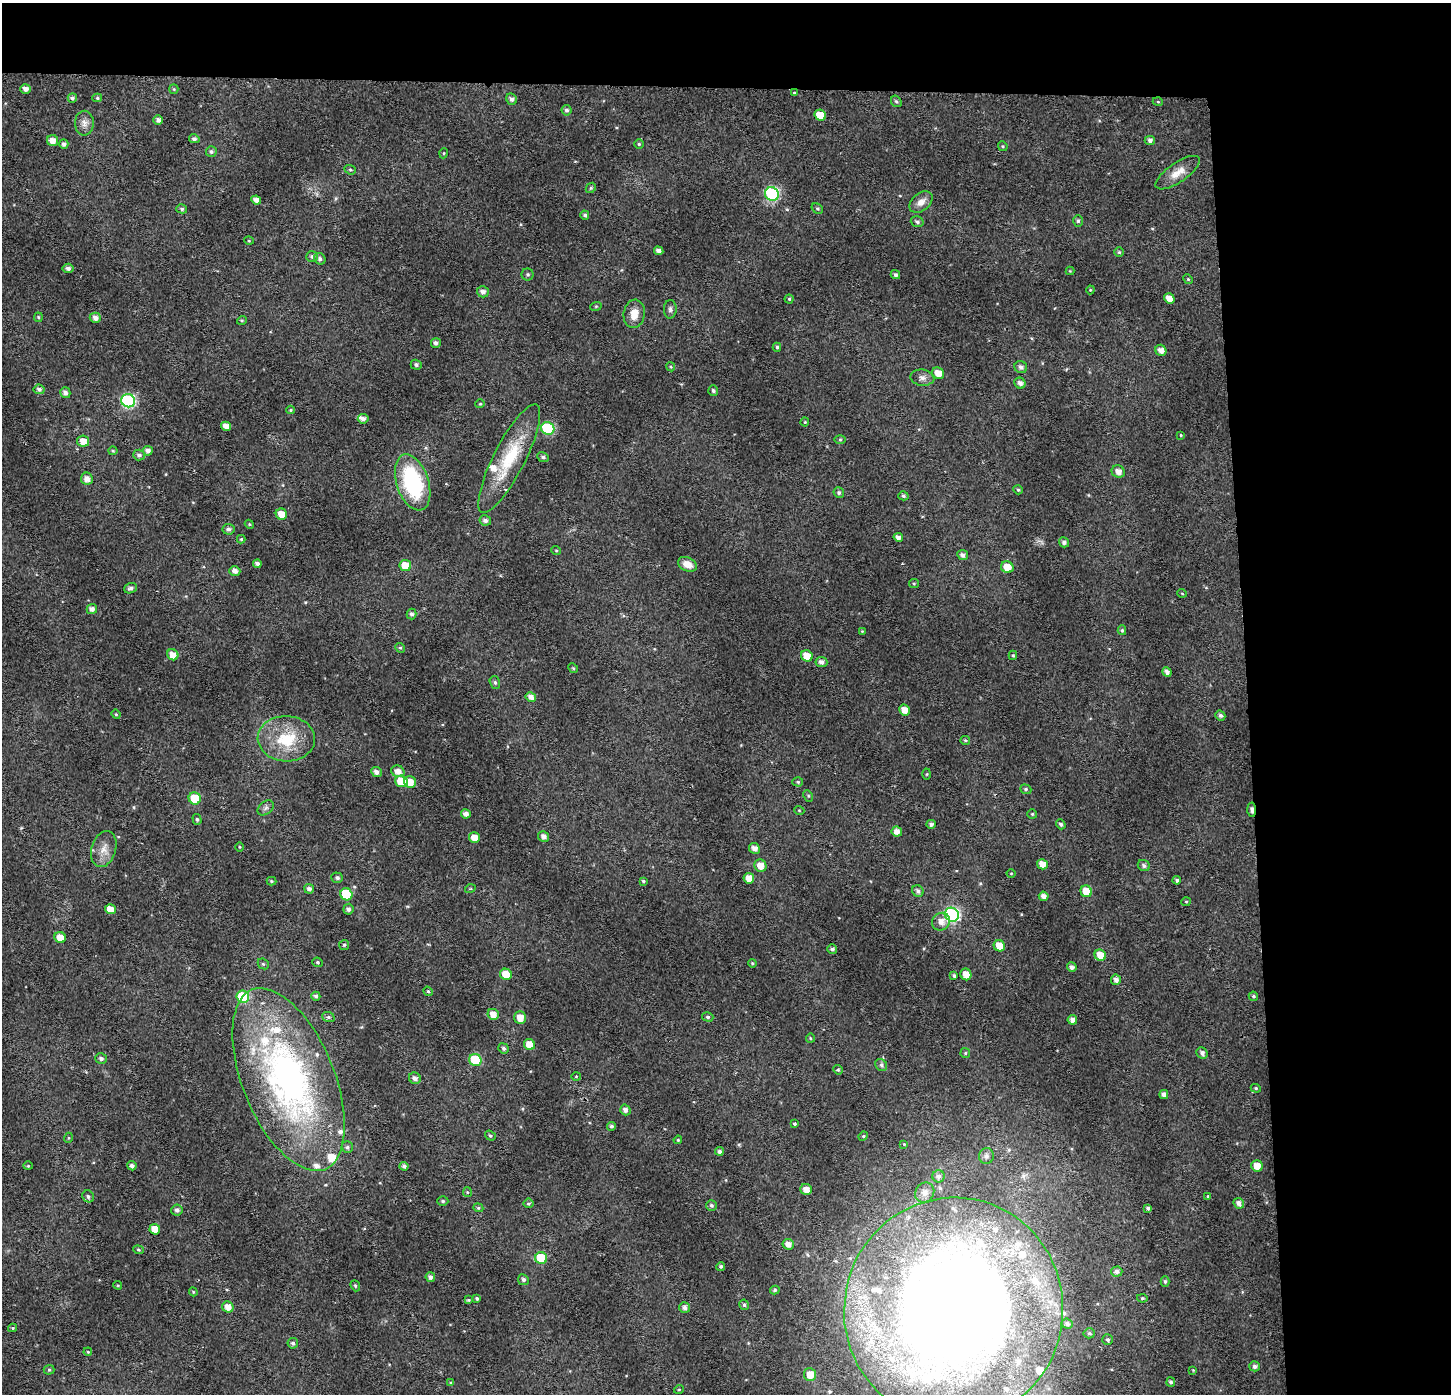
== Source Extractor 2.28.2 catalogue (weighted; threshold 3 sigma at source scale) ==
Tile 3 of 3 x 3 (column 3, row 1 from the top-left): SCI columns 2944-4392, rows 2796-4187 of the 4439 x 4202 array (HDU 1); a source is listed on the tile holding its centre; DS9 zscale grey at full resolution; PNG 1453 x 1396 px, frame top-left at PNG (2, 3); each listed source drawn as its Kron ellipse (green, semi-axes under 4 px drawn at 4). Shown black and unused: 19% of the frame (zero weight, under 2 of 3 exposures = <1% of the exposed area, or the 3 px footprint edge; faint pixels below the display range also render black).
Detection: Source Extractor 2.28.2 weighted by HDU 2 'WHT'; one run over the whole footprint, this tile lists its part. Background 0.0312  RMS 0.0046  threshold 0.0207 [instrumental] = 3 sigma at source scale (4.5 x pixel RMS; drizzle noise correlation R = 1.50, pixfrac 1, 0.0396/0.0396 arcsec/px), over >= 5 px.
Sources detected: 279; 1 inside a brighter object's white glare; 1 cosmic-ray / hot-pixel residue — neither listed nor drawn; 18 inside a brighter listed object's ellipse — not listed separately; the other 259 listed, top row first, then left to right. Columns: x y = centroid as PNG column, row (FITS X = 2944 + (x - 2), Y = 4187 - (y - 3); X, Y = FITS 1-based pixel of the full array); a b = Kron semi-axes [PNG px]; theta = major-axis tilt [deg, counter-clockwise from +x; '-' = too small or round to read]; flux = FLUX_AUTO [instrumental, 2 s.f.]
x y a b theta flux
26 89 5 5 - 2.1
174 89 5 4 - 0.5
795 93 4 3 - 0.83
72 98 4 4 - 1.1
97 98 5 4 - 0.67
512 99 6 5 - 1.4
896 101 6 5 - 0.79
1158 102 5 3 - 0.41
566 110 5 5 - 1.2
820 115 6 5 - 8
158 120 5 5 - 1.7
84 123 12 9 89 2.7
194 139 5 4 - 1.1
1150 140 5 4 - 1.3
53 141 6 5 - 3.5
64 144 5 4 - 1.2
639 144 5 5 - 0.67
1003 146 5 4 - 0.56
211 152 5 5 - 0.94
444 153 5 3 - 0.39
350 170 6 4 -20 0.61
1178 173 26 9 35 5.6
591 188 5 4 - 0.65
772 194 7 6 - 62
256 200 5 4 - 2.3
921 202 13 8 40 3.5
182 209 5 4 - 0.89
817 209 6 4 -33 0.73
585 215 4 4 - 0.83
1078 221 6 5 - 0.83
917 222 6 5 - 1.2
249 241 5 3 - 0.36
659 251 5 4 - 1.7
1119 252 5 5 - 0.79
312 256 6 5 - 1
320 259 6 5 - 1.1
68 268 5 4 - 1.7
1070 271 4 4 - 0.37
528 274 6 6 - 0.9
895 275 5 4 - 1.1
1188 279 5 4 - 0.56
1090 290 4 4 - 0.45
483 292 6 5 - 1.9
1169 298 5 5 - 4.3
789 299 4 4 - 0.59
596 306 6 3 19 0.46
670 309 9 6 88 1.3
634 314 14 10 82 5.5
38 317 4 4 - 0.58
95 318 6 5 - 2.3
242 320 5 3 - 0.43
436 343 5 5 - 1.3
777 347 4 4 - 0.68
1161 350 6 5 - 2.7
416 365 5 5 - 1.1
671 367 4 3 - 0.47
1021 367 6 6 - 1.6
938 373 6 5 - 5
922 378 12 8 -6 2.3
1020 383 6 5 - 1.9
39 389 5 4 - 1.3
713 391 5 5 - 0.84
65 393 5 5 - 1.8
128 401 7 6 - 69
480 404 4 4 - 0.52
291 410 4 4 - 0.51
363 419 5 4 - 1.6
805 422 4 4 - 0.47
226 426 5 4 - 3.4
548 428 7 6 - 37
1181 435 4 3 - 0.42
840 440 5 4 - 0.53
83 441 6 5 - 4.1
113 451 4 4 - 0.53
148 451 5 5 - 2
139 455 6 5 - 1.3
543 457 6 4 -26 1.1
509 458 60 15 63 24
1118 472 7 6 - 2.8
87 479 6 6 - 2.7
413 482 29 16 -71 42
1018 490 5 4 - 0.64
839 493 5 5 - 0.8
903 496 5 4 - 0.85
281 514 6 5 - 5.3
485 520 6 5 - 1.5
249 524 5 3 - 0.47
228 529 6 5 - 1.3
898 537 5 4 - 1.9
241 539 4 4 - 0.53
1064 542 5 5 - 1.4
556 550 5 3 - 0.41
963 555 5 5 - 1.6
257 564 4 4 - 1.4
687 564 10 6 -26 4.4
405 565 6 5 - 8.2
1007 567 6 5 - 5.9
235 571 5 5 - 2.2
914 584 5 4 - 0.57
130 588 6 5 - 1.1
1182 593 4 3 - 0.33
92 609 5 5 - 1.9
411 614 5 5 - 1.1
1122 630 5 4 - 0.72
862 631 4 4 - 0.38
400 648 5 4 - 0.68
173 655 6 5 - 3.6
1013 655 5 4 - 0.54
807 656 6 5 - 6.1
821 662 6 5 - 1.7
573 668 5 4 - 0.49
1167 672 5 4 - 1.9
495 683 6 5 - 0.89
531 697 5 4 - 2.5
904 710 5 5 - 3.5
116 714 5 4 - 0.49
1220 716 5 4 - 1.1
286 739 29 22 -2 19
965 740 5 4 - 0.64
398 771 7 5 -25 3.2
376 772 5 5 - 2
927 774 5 3 - 0.48
401 781 6 5 - 9.9
410 782 6 5 - 4.8
798 782 5 4 - 0.69
1026 789 6 4 -21 0.69
808 796 6 4 -61 0.61
195 798 6 6 - 11
266 808 9 6 41 1.3
799 810 5 3 - 0.38
1252 810 7 3 -85 2
466 814 5 4 - 2.2
1032 814 5 5 - 0.61
197 819 5 4 - 0.78
931 824 5 4 - 1.3
1061 824 5 4 - 0.83
897 831 5 5 - 2.9
544 837 6 5 - 2
474 838 5 5 - 4.5
240 847 4 3 - 0.43
754 848 6 5 - 2.3
104 849 18 12 73 5
1042 864 5 5 - 3.9
1144 865 6 5 - 1.2
760 866 6 6 - 4.5
1011 873 4 3 - 0.35
337 878 6 5 - 1.1
749 878 5 5 - 4
1177 880 4 4 - 0.96
271 881 5 4 - 0.57
643 881 4 3 - 0.56
309 889 5 4 - 1.4
470 889 5 3 - 0.43
918 891 6 5 - 1.4
1086 891 6 5 - 6.5
346 894 6 6 - 20
1044 896 5 4 - 2.2
1186 902 5 4 - 0.52
110 909 5 5 - 4.5
348 909 5 5 - 1.2
952 915 7 7 - 77
941 922 9 8 - 3.2
60 938 6 5 - 5.4
344 945 5 5 - 0.75
999 946 6 5 - 6.3
832 949 5 4 - 1.2
1100 955 6 5 - 6.1
318 962 5 4 - 0.73
752 963 4 3 - 0.44
263 964 6 5 - 0.66
1072 967 5 4 - 1.7
506 974 6 5 - 7.2
966 974 6 5 - 4.1
954 976 4 4 - 0.95
1116 980 5 5 - 1.9
428 991 5 4 - 0.58
316 996 4 4 - 1.2
1253 996 5 4 - 0.8
243 997 6 6 - 26
493 1014 6 5 - 3.3
328 1017 6 5 - 0.84
708 1017 6 4 -15 0.81
520 1018 6 6 - 4.6
1072 1020 5 5 - 2.3
810 1038 5 4 - 0.5
529 1044 6 5 - 5.3
504 1048 5 5 - 1.2
965 1053 5 5 - 0.56
1202 1053 6 5 - 1.7
101 1059 6 5 - 1.3
475 1060 6 6 - 25
881 1065 6 5 - 0.95
838 1070 5 4 - 0.59
576 1076 5 3 - 0.41
415 1078 6 5 - 1.8
288 1080 97 46 -68 170
1256 1088 5 4 - 0.61
1164 1094 4 4 - 1.9
625 1110 5 5 - 1.7
795 1124 3 3 - 0.85
611 1126 4 4 - 0.95
490 1136 6 4 -36 0.71
863 1136 5 4 - 0.56
68 1138 5 3 - 0.4
678 1140 4 3 - 0.45
904 1144 4 4 - 0.35
347 1147 6 5 - 0.97
719 1151 4 4 - 1.1
986 1156 8 7 - 1.6
28 1166 4 4 - 0.43
132 1166 4 4 - 1.5
404 1166 4 4 - 1.3
1257 1166 6 5 - 4.4
939 1176 6 6 - 1.3
806 1189 6 5 - 3.3
467 1192 5 4 - 0.51
925 1192 10 9 - 2.4
88 1196 6 5 - 0.99
1208 1196 4 3 - 0.45
443 1201 5 4 - 0.77
528 1203 5 5 - 0.75
1239 1203 5 5 - 1.9
712 1205 5 5 - 0.87
478 1208 5 4 - 0.65
1148 1208 4 3 - 1.1
177 1210 5 5 - 1.5
155 1229 5 5 - 5.8
788 1244 6 5 - 2.8
138 1250 5 4 - 0.6
541 1258 6 5 - 16
721 1266 4 4 - 0.92
1117 1271 6 5 - 1.6
430 1277 5 4 - 1.5
523 1280 5 5 - 1.2
1165 1282 5 4 - 0.85
118 1285 4 3 - 0.48
355 1286 6 4 -69 0.69
775 1290 5 4 - 0.76
193 1292 4 4 - 0.46
477 1298 4 4 - 0.75
1142 1298 5 4 - 0.65
468 1300 4 3 - 0.44
744 1305 5 4 - 0.94
228 1307 6 5 - 3.7
685 1308 5 5 - 2
954 1310 112 109 79 800
1067 1324 5 5 - 1.1
13 1328 4 4 - 0.59
1089 1333 5 5 - 0.67
1108 1340 5 5 - 0.89
293 1343 5 5 - 0.91
88 1352 4 3 - 0.43
1254 1366 5 5 - 1.2
49 1370 5 5 - 0.65
1193 1370 4 4 - 0.36
810 1375 6 6 - 5.8
1171 1382 5 4 - 1.1
451 1383 4 4 - 0.68
679 1389 5 3 - 0.36
Overlapping masked pixels (flux is a lower limit): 1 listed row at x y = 1252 810
Isophote crosses this tile's border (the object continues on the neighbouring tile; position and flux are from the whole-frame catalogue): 1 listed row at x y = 954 1310